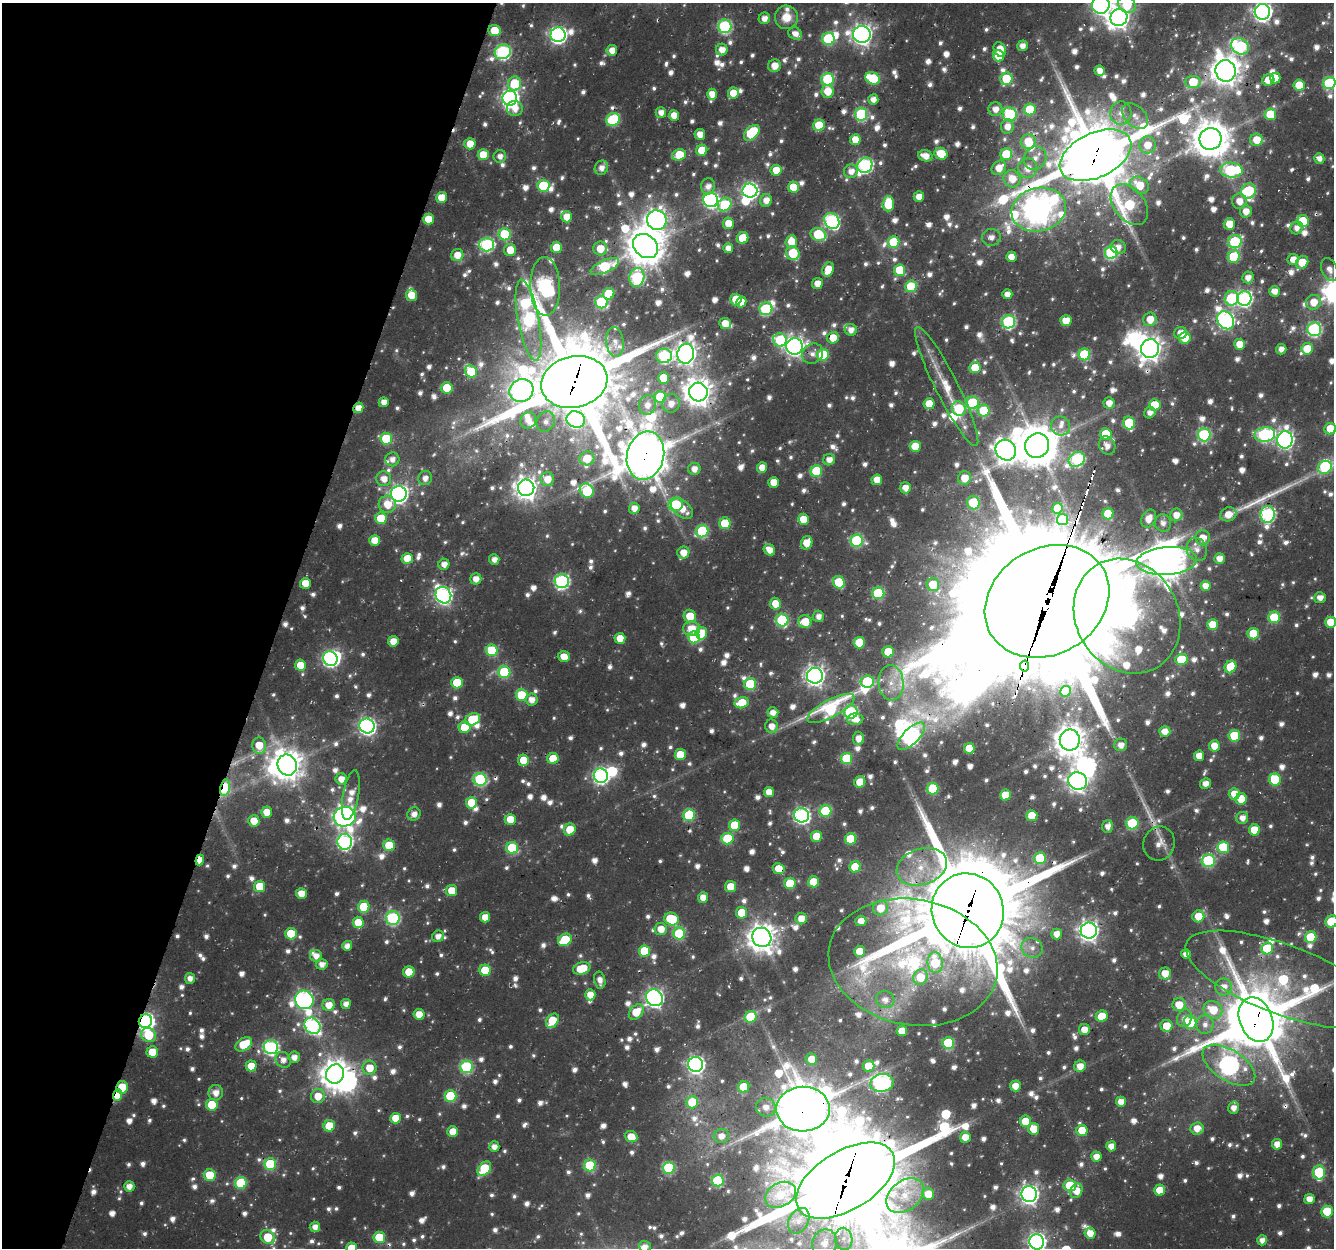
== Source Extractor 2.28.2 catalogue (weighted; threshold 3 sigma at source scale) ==
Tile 9 of 4 x 4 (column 1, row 3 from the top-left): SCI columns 32-1363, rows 1572-2817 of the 5385 x 5585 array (HDU 1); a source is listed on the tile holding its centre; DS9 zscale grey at full resolution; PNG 1336 x 1250 px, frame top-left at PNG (2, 3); each listed source drawn as its Kron ellipse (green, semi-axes under 4 px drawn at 4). Shown black and unused: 21% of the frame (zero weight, under 3 of 4 exposures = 4% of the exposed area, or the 3 px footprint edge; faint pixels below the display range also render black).
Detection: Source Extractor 2.28.2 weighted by HDU 2 'WHT'; one run over the whole footprint, this tile lists its part. Background 0.0364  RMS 0.0059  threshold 0.0264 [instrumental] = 3 sigma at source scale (4.5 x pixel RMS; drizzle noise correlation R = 1.50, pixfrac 1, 0.0396/0.0396 arcsec/px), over >= 5 px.
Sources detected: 1337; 15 too faint to see at this stretch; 16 inside a brighter object's white glare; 5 cosmic-ray / hot-pixel residue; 5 long thin detections or spike segments (spike, bleed or trail) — neither listed nor drawn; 37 inside a brighter listed object's ellipse — not listed separately; of the other 1259, all 500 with FLUX_AUTO >= 4.78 (the completeness limit of this list) listed and drawn (759 fainter detections not listed), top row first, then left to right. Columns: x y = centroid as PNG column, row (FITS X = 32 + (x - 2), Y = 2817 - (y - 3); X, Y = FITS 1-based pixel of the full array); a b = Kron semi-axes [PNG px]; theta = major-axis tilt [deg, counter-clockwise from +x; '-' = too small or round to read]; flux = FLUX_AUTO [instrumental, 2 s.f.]
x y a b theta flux
1101 5 9 8 - 290
1127 5 9 7 -37 22
1262 12 8 7 - 300
786 17 11 11 - 11
1119 17 9 8 - 530
764 18 6 5 - 5.2
725 26 7 6 - 110
494 31 6 5 - 16
795 34 7 6 - 5.7
862 34 9 8 - 390
558 35 7 7 - 220
828 39 6 6 - 52
1022 46 5 5 - 5.6
1240 46 9 7 -31 110
612 50 5 5 - 7.7
722 50 6 6 - 7.3
1000 50 7 6 - 11
503 52 8 7 - 140
998 56 6 5 - 16
775 66 6 6 - 8.2
1099 71 5 5 - 6
1226 71 11 10 - 1000
873 78 7 6 - 42
1275 78 5 5 - 9.3
828 79 6 6 - 62
1006 79 6 6 - 34
1268 80 6 5 - 10
1193 82 8 6 0 25
1329 83 6 6 - 64
515 84 7 6 - 31
1299 85 5 5 - 19
828 91 6 6 - 11
733 93 5 5 - 13
712 94 5 5 - 8.4
510 98 7 7 - 250
873 99 5 5 - 5.9
515 108 8 7 - 6.7
995 109 7 7 - 6.8
1030 109 6 5 - 32
661 113 5 5 - 5.8
1121 113 11 10 - 6.8
861 114 6 6 - 66
1010 114 7 7 - 63
1270 114 6 6 - 22
674 115 5 5 - 10
1135 116 15 10 -46 6.7
613 120 7 6 - 58
819 125 6 5 - 21
1007 127 7 6 - 6.7
752 133 9 6 45 41
700 134 5 5 - 6.8
1210 139 11 11 - 1700
855 140 5 5 - 10
1257 140 6 6 - 14
1028 141 7 7 - 17
470 144 5 5 - 11
1147 145 8 8 - 11
702 150 5 5 - 16
941 154 6 5 - 19
1006 154 6 6 - 27
483 155 5 5 - 18
679 155 7 5 19 23
1095 155 38 22 25 5600
500 156 6 6 - 4.8
925 156 7 5 -19 7.8
1035 158 12 11 - 7.2
1319 158 5 5 - 4.9
865 165 8 7 - 140
601 168 7 6 - 6.1
999 168 8 6 45 9.3
1028 168 10 9 - 9.1
776 170 5 5 - 11
1231 170 11 7 -4 91
851 171 7 6 - 6.3
1012 179 9 8 - 12
1139 185 10 7 -36 16
543 186 6 6 - 37
708 186 8 7 - 5.4
793 187 5 5 - 17
750 191 7 7 - 210
1248 191 8 7 - 67
919 197 5 5 - 8.1
441 198 5 5 - 13
711 200 7 7 - 160
766 200 6 6 - 6.6
1239 201 7 7 - 7.5
725 204 7 6 - 40
888 204 8 5 87 28
1129 205 23 15 -52 74
1039 210 27 21 13 1100
1246 211 6 6 - 7.4
567 217 5 5 - 11
428 219 5 5 - 13
657 220 10 9 - 460
832 221 8 7 - 150
1303 221 6 5 - 27
728 223 6 5 - 11
1229 224 6 5 - 11
1297 228 6 6 - 5.3
505 234 6 6 - 44
818 234 8 6 -18 37
991 237 9 8 - 4.9
743 238 6 5 - 21
791 242 6 5 - 13
894 242 6 5 - 39
1235 242 7 6 - 69
487 245 7 7 - 100
645 246 13 11 -42 1700
556 247 6 5 - 20
1118 247 7 6 - 4.8
600 248 7 7 - 11
728 248 5 5 - 6.6
510 250 6 6 - 13
793 253 7 6 - 36
1111 253 6 6 - 94
457 255 6 6 - 9.9
1234 256 6 6 - 34
1011 257 5 5 - 7.7
1293 260 5 5 - 8
1302 262 7 5 50 19
605 266 15 6 24 56
1329 269 12 7 -66 5.1
828 270 7 5 63 11
900 270 6 5 - 24
637 277 9 7 78 90
1248 277 6 5 - 6.6
817 284 5 5 - 7.3
545 286 29 15 -88 190
911 286 6 5 - 37
1274 291 5 5 - 6.5
609 294 6 5 - 23
1007 294 5 5 - 5
411 295 5 5 - 12
1231 298 7 7 - 60
1244 298 7 7 - 160
736 299 6 5 - 17
601 302 6 6 - 60
741 302 5 5 - 11
1314 302 7 7 - 10
766 309 6 6 - 62
1150 319 7 6 - 11
528 320 41 10 -79 180
1066 320 5 5 - 17
1226 320 9 7 -54 210
1008 322 7 6 - 97
725 324 6 5 - 10
1314 329 7 7 - 130
851 330 6 6 - 5.1
1180 333 6 6 - 7.6
833 338 6 5 - 12
1185 338 6 5 - 13
780 340 7 6 - 49
615 342 15 8 -84 5.3
1240 344 5 5 - 11
794 346 8 8 - 310
1150 349 9 9 - 650
1281 349 5 5 - 5.1
1307 349 6 5 - 18
686 354 10 8 76 500
813 354 11 9 38 5.3
1084 354 6 6 - 51
823 355 6 6 - 40
664 356 8 7 - 88
975 368 5 5 - 17
471 371 6 6 - 22
663 378 5 5 - 20
574 382 33 25 13 8400
947 386 66 11 -63 27
447 388 5 5 - 25
521 391 12 11 - 340
698 392 9 9 - 930
660 397 6 6 - 37
384 402 5 5 - 6.6
671 403 9 8 - 6.7
972 403 6 6 - 57
1109 403 6 5 - 7.2
929 404 5 5 - 14
647 405 10 8 75 6.5
1155 405 6 5 - 30
358 408 5 5 - 7.5
959 408 7 7 - 28
984 411 6 6 - 29
1150 413 6 5 - 4.9
576 419 9 8 - 110
528 420 8 7 - 5.8
546 422 10 9 - 4.9
1129 423 6 6 - 39
1061 426 9 9 - 5
1330 429 6 5 - 18
1106 434 5 5 - 23
1204 435 6 6 - 84
1265 435 10 7 7 110
386 439 6 6 - 32
1285 440 9 7 87 260
915 446 5 5 - 15
1037 446 12 11 - 2300
1107 446 9 8 - 5.6
1006 450 11 10 - 480
645 456 24 18 75 2900
587 458 7 7 - 13
392 459 7 7 - 5
1077 459 8 7 - 100
829 460 6 5 - 6
1325 467 7 6 - 52
762 468 5 5 - 8.5
694 469 6 6 - 6.5
816 471 6 6 - 38
425 478 7 6 - 5.4
964 478 7 6 - 12
384 479 7 7 - 7.5
547 479 7 7 - 8.9
877 480 5 5 - 9.8
774 482 5 5 - 9.8
526 488 8 8 - 530
905 488 6 5 - 6.3
587 491 7 6 - 41
399 494 8 8 - 300
973 503 7 6 - 43
387 504 9 8 - 13
676 504 7 6 - 37
634 508 5 5 - 6.9
1057 508 5 5 - 16
682 509 12 8 -40 11
1108 514 5 5 - 23
1228 514 8 7 - 8
1268 514 8 7 - 140
1176 515 6 6 - 8.1
381 518 6 5 - 25
803 519 5 5 - 16
1062 519 5 5 - 31
1149 519 9 7 63 9.1
725 523 6 5 - 25
1163 523 9 8 - 4.9
702 531 6 6 - 57
1203 538 7 7 - 8.7
375 540 5 5 - 10
857 541 6 6 - 70
807 543 7 5 72 11
1197 549 12 10 -66 5.5
769 550 6 5 - 7.3
683 553 6 6 - 8.7
407 558 5 5 - 12
1219 558 5 5 - 6.6
494 559 5 5 - 5.2
1167 561 30 14 5 1900
444 564 5 5 - 6
476 579 5 5 - 6.3
562 581 7 7 - 140
839 582 6 5 - 28
305 583 5 5 - 12
933 584 6 6 - 20
1205 586 5 5 - 6.6
878 593 6 6 - 56
443 595 8 7 - 220
1320 598 6 5 - 5.6
1047 601 65 53 30 28000
775 604 6 5 - 13
690 616 6 6 - 15
818 616 5 5 - 4.8
1127 616 59 51 -60 850
1274 617 6 6 - 37
782 620 6 6 - 61
805 622 6 6 - 12
1330 622 5 5 - 14
1213 625 5 5 - 17
692 629 8 7 - 11
701 633 6 5 - 20
1253 634 6 5 - 21
694 637 6 6 - 40
620 638 5 5 - 11
393 641 5 5 - 7.9
859 643 6 5 - 22
492 650 6 5 - 37
888 652 5 5 - 24
564 657 6 5 - 9.2
330 658 7 7 - 170
1181 659 6 5 - 25
300 665 5 5 - 14
1025 666 5 4 - 460
1230 667 6 5 - 24
504 672 6 6 - 56
815 676 8 8 - 390
867 682 7 6 - 59
457 683 6 5 - 22
891 683 18 12 -86 11
750 684 6 6 - 42
1065 691 5 5 - 15
522 695 6 6 - 33
531 700 6 6 - 6.6
742 703 7 5 14 18
831 708 26 8 28 78
851 712 6 6 - 92
773 713 5 5 - 6.1
473 719 8 6 24 26
855 719 8 6 3 6.2
367 726 7 7 - 210
772 726 7 6 - 6.8
465 727 6 5 - 23
1165 731 5 5 - 7.5
911 736 17 7 45 210
1234 736 6 6 - 33
858 738 6 5 - 6.2
1070 740 10 10 - 1000
259 745 8 7 - 13
1121 745 6 6 - 5.4
1214 746 5 5 - 10
969 748 5 5 - 14
680 755 5 5 - 21
1199 756 5 5 - 8.6
846 758 5 5 - 37
553 759 5 5 - 17
523 760 5 5 - 13
287 765 10 9 - 1100
601 776 7 7 - 170
341 779 5 5 - 7.2
480 779 6 6 - 82
1275 780 6 6 - 40
1078 781 9 8 - 400
860 782 6 5 - 13
1205 784 5 5 - 5.8
225 788 8 5 79 38
933 789 6 5 - 38
769 792 5 5 - 7.7
1234 794 5 5 - 13
351 795 25 8 80 11
1005 795 5 5 - 18
1241 799 6 5 - 17
471 803 6 5 - 22
825 811 6 6 - 42
266 812 5 5 - 9.3
414 814 7 6 - 5.3
689 815 6 6 - 48
802 815 7 7 - 190
1032 816 5 5 - 21
345 817 11 9 13 440
1242 818 6 6 - 5.5
510 819 5 5 - 11
254 821 6 5 - 11
1132 823 6 6 - 46
735 825 6 5 - 25
1108 826 6 5 - 5.4
570 829 6 5 - 14
1254 830 5 5 - 18
816 836 5 5 - 13
727 839 6 6 - 35
851 839 6 5 - 30
345 842 8 7 - 170
1159 843 17 15 68 8.3
389 845 6 5 - 25
1223 847 6 6 - 43
512 848 6 6 - 42
1040 858 6 6 - 44
200 860 5 4 - 7.5
1208 860 6 6 - 73
855 867 5 5 - 19
922 867 26 18 18 23
779 869 6 5 - 13
814 882 5 5 - 20
790 883 6 5 - 23
260 886 6 5 - 19
730 887 5 5 - 11
452 891 5 5 - 14
301 894 5 5 - 8.5
703 897 5 5 - 7.5
364 907 6 5 - 29
880 908 7 7 - 13
968 911 37 35 -62 11000
741 913 6 5 - 15
1198 916 6 6 - 13
485 917 5 5 - 9
393 918 7 6 - 100
671 919 7 6 - 33
801 919 6 5 - 9.1
861 921 5 5 - 7.2
1332 921 6 5 - 29
358 922 5 5 - 15
661 929 6 6 - 8.5
1089 931 8 8 - 390
291 934 5 5 - 26
679 934 6 6 - 52
1057 934 5 5 - 7.2
438 936 6 5 - 5
762 937 10 9 - 900
1311 937 6 6 - 31
565 940 7 5 29 30
347 946 5 5 - 5
1032 948 11 9 -27 5
1267 948 6 6 - 37
644 951 6 5 - 28
859 951 5 5 - 13
1186 954 5 5 - 5.1
316 956 6 6 - 5.6
913 962 85 63 -11 300
935 963 10 7 -83 25
322 964 6 5 - 5.1
582 968 9 6 15 19
485 970 5 5 - 22
409 972 5 5 - 13
1165 973 6 6 - 11
920 977 8 7 - 15
190 978 5 5 - 4.8
1283 979 103 35 -21 140
600 980 8 5 -80 5.3
1224 987 8 8 - 7.5
590 995 5 5 - 8
654 998 9 8 - 250
304 1000 9 9 - 260
885 1000 9 8 - 4.9
346 1004 5 5 - 4.9
329 1005 6 6 - 8.5
1179 1005 6 6 - 14
1213 1010 9 8 - 18
636 1012 8 6 47 14
419 1014 5 5 - 11
1102 1016 6 5 - 14
751 1017 6 5 - 33
1184 1018 9 7 67 4.9
1256 1020 23 16 -68 4900
145 1021 7 6 - 260
552 1021 8 5 54 23
1190 1022 6 6 - 29
1205 1024 9 8 - 5
312 1026 9 7 -51 150
1167 1026 6 6 - 12
1084 1030 5 5 - 7.9
902 1031 5 5 - 12
149 1035 7 7 - 26
948 1043 6 6 - 34
244 1044 9 6 33 21
271 1047 7 7 - 140
152 1052 6 5 - 13
294 1057 6 5 - 5.9
811 1059 6 5 - 8.9
283 1060 8 7 - 5.5
696 1064 8 7 - 240
1229 1065 30 15 -32 320
251 1066 5 5 - 12
869 1066 6 5 - 15
1080 1066 6 5 - 7.7
467 1067 6 6 - 74
369 1068 7 7 - 12
335 1074 10 9 - 830
882 1083 12 9 11 220
1015 1086 5 5 - 8.4
122 1087 6 6 - 19
744 1087 5 5 - 24
216 1093 7 7 - 6.7
117 1095 6 4 68 15
318 1096 7 7 - 12
450 1096 6 6 - 41
692 1102 6 6 - 28
1121 1102 5 5 - 7.3
212 1105 6 5 - 26
766 1107 10 9 - 7
1234 1108 6 5 - 5.5
803 1109 27 22 2 3300
396 1118 5 5 - 13
1025 1121 5 5 - 18
329 1126 6 5 - 24
1197 1128 7 6 - 8.3
1034 1129 6 5 - 12
1082 1130 5 5 - 16
453 1132 5 5 - 10
721 1136 7 7 - 6
631 1137 6 5 - 12
965 1137 5 5 - 9.2
1277 1144 5 5 - 7.1
1111 1146 5 5 - 6.7
494 1147 5 5 - 5.3
1096 1157 5 5 - 7.3
270 1164 6 6 - 45
590 1166 6 6 - 49
669 1168 6 6 - 59
484 1169 8 5 50 39
1319 1172 7 6 - 53
210 1175 6 6 - 27
718 1180 6 6 - 58
845 1181 55 29 31 13000
241 1183 6 6 - 40
1070 1185 6 6 - 28
129 1186 5 5 - 5.8
1160 1190 5 5 - 12
1076 1191 7 6 - 10
928 1194 6 6 - 11
1029 1194 8 8 - 320
780 1195 16 12 29 14
905 1196 21 15 37 15
1309 1199 5 5 - 7.5
1327 1211 6 6 - 29
799 1221 13 9 60 5.1
315 1227 5 5 - 5.5
1090 1233 5 5 - 8.4
268 1237 8 6 -36 22
379 1237 6 6 - 28
844 1239 11 8 -80 5
1262 1240 5 5 - 5.1
1037 1242 7 7 - 270
825 1243 14 12 69 11
645 1247 6 5 - 4.9
352 1248 5 5 - 18
Overlapping masked pixels (flux is a lower limit): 34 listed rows (the first 20) at x y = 1127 5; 1119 17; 1226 71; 1193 82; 510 98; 515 108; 1210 139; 1095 155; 1039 210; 894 242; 900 270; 545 286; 833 338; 794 346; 1150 349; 574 382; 698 392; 358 408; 645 456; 1047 601
Isophote crosses this tile's border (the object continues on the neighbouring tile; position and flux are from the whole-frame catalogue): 13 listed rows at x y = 1101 5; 1127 5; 1262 12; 1119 17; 1329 83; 1330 429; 1330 622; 1332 921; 1283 979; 845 1181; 1037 1242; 645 1247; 352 1248